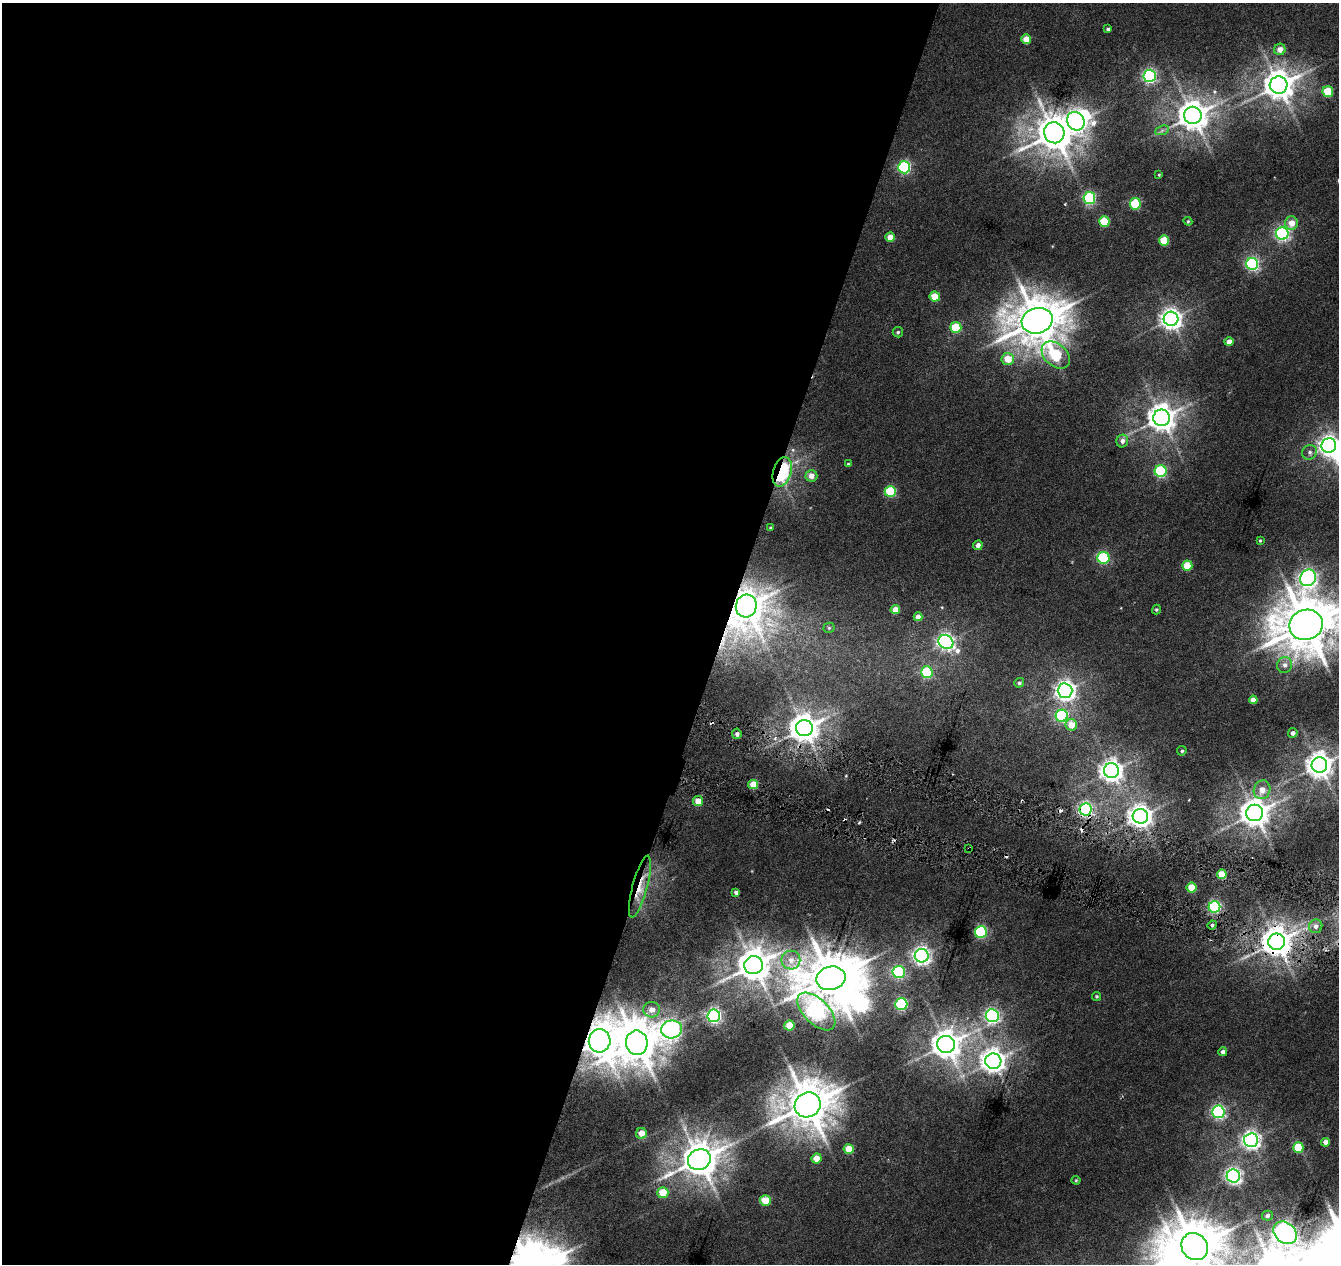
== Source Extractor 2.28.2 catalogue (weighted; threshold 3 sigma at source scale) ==
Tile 5 of 4 x 4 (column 1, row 2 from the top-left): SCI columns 11-1347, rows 2810-4071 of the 5359 x 5555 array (HDU 1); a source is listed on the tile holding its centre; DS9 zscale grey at full resolution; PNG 1341 x 1266 px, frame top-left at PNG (2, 3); each listed source drawn as its Kron ellipse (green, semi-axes under 4 px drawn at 4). Shown black and unused: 54% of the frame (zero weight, under 3 of 6 exposures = <1% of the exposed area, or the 3 px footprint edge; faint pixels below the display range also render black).
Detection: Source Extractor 2.28.2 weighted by HDU 2 'WHT'; one run over the whole footprint, this tile lists its part. Background 0.0186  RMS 0.0027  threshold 0.0111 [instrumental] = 3 sigma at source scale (4.09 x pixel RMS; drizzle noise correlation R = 1.36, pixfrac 0.8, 0.0396/0.0396 arcsec/px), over >= 5 px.
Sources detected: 123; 4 inside a brighter object's white glare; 5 cosmic-ray / hot-pixel residue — neither listed nor drawn; the other 114 listed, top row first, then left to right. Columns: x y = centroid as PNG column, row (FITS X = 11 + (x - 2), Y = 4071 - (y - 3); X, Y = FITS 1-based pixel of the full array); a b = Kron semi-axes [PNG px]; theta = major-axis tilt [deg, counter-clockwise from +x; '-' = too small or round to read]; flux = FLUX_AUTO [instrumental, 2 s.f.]
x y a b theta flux
1108 29 4 3 - 0.39
1026 39 5 4 - 3
1280 49 6 5 - 1.9
1150 76 6 6 - 48
1279 85 9 8 - 350
1328 92 5 5 - 8.1
1193 115 9 8 - 340
1076 121 9 8 - 77
1162 130 7 4 20 0.56
1054 133 10 10 - 540
904 167 6 6 - 34
1159 175 4 3 - 0.23
1089 198 6 6 - 28
1135 204 5 5 - 11
1104 221 5 5 - 6.9
1188 221 4 4 - 0.3
1291 223 7 6 - 2.5
1282 233 6 6 - 52
890 237 4 4 - 2.4
1164 241 5 5 - 6.6
1252 264 6 6 - 39
935 296 5 5 - 4.2
1171 319 7 7 - 140
1037 321 15 12 14 870
956 327 5 5 - 8.6
898 332 5 5 - 0.38
1229 342 4 4 - 1.8
1056 355 16 11 -43 16
1008 359 6 6 - 3.8
1162 418 8 8 - 270
1122 441 6 6 - 0.94
1329 446 7 7 - 130
1310 452 8 7 - 0.78
848 464 4 4 - 0.27
1161 471 6 6 - 28
782 472 15 9 74 25
811 476 6 6 - 1.6
890 491 6 5 - 14
770 528 3 3 - 0.23
1260 540 3 3 - 0.23
978 545 5 4 - 1.1
1103 558 6 6 - 23
1187 566 5 5 - 5.8
1308 578 8 7 - 94
746 606 11 10 - 430
1156 609 5 4 - 0.32
895 610 5 4 - 2.6
918 617 4 4 - 1.4
1306 625 17 15 18 1100
829 628 5 5 - 0.31
946 642 8 6 -35 78
1285 665 8 7 - 1.1
927 672 6 6 - 15
1019 683 5 4 - 0.45
1065 691 7 7 - 120
1253 700 4 4 - 1.6
1062 716 6 6 - 29
1071 725 6 5 - 3.3
804 728 8 8 - 300
1293 733 5 5 - 0.87
737 734 5 4 - 0.74
1182 751 4 4 - 0.38
1319 765 8 8 - 230
1111 771 7 7 - 160
753 785 5 4 - 3.4
1262 790 9 8 - 2.4
698 801 5 5 - 2.8
1086 809 6 6 - 49
1255 813 8 8 - 310
1140 816 8 7 - 180
969 848 2 2 - 0.25
1222 874 5 4 - 4.6
640 887 32 7 75 3.9
1192 888 5 5 - 4.6
736 893 4 4 - 0.77
1214 907 6 5 - 36
1212 925 5 4 - 0.39
1316 926 7 6 - 1
981 932 6 6 - 25
1277 942 8 8 - 360
922 956 7 7 - 94
791 960 9 9 - 2
753 965 9 9 - 410
899 972 6 6 - 27
831 978 15 11 13 1100
1096 996 4 4 - 0.31
901 1004 6 6 - 27
652 1010 8 7 - 1.5
816 1011 23 12 -45 83
714 1016 6 6 - 52
992 1016 6 6 - 57
789 1025 5 5 - 4
672 1029 10 9 - 64
600 1041 12 11 - 460
637 1043 12 11 - 680
946 1044 9 8 - 300
1223 1052 4 4 - 0.84
993 1061 8 8 - 200
808 1105 13 12 - 790
1218 1112 6 6 - 45
641 1133 5 5 - 2.5
1251 1140 7 7 - 98
1325 1142 4 4 - 1.2
1298 1148 5 5 - 6.6
849 1149 5 5 - 4.5
816 1158 5 5 - 3.1
699 1160 12 10 26 490
1233 1176 6 6 - 80
1076 1180 4 4 - 0.23
663 1193 5 5 - 5.8
765 1200 5 5 - 5.2
1267 1216 5 5 - 0.68
1285 1233 13 10 -40 140
1195 1247 14 12 -49 880
Overlapping masked pixels (flux is a lower limit): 7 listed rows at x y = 782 472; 746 606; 1086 809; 969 848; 640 887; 1277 942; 600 1041
Isophote crosses this tile's border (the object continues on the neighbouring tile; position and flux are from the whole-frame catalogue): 3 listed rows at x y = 1329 446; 1306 625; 1195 1247